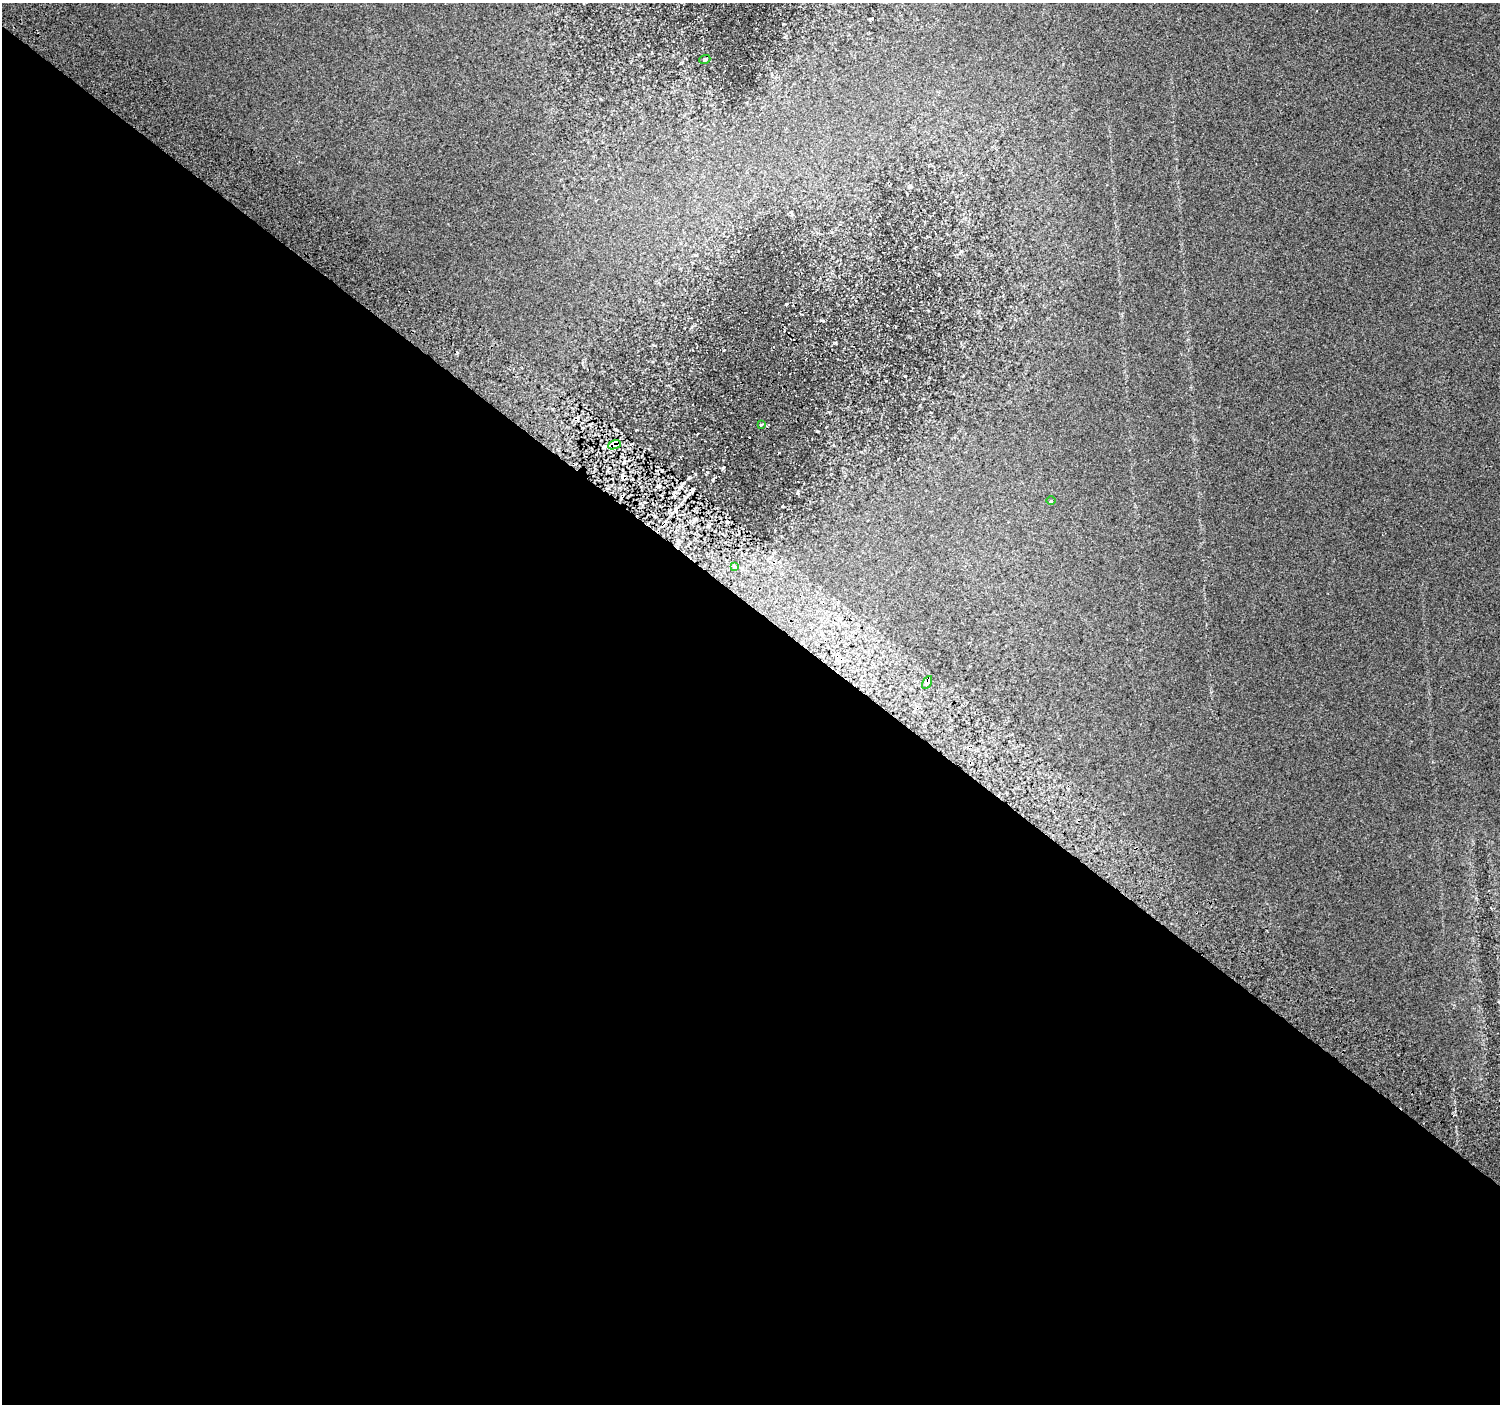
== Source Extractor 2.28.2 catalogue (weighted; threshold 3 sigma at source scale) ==
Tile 14 of 4 x 4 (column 2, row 4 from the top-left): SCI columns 1538-3035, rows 221-1622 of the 6078 x 6115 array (HDU 1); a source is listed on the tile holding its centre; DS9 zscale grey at full resolution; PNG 1502 x 1406 px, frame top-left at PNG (2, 3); each listed source drawn as its Kron ellipse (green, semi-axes under 4 px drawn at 4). Shown black and unused: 57% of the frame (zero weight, under 2 of 3 exposures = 3% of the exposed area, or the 3 px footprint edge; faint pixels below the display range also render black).
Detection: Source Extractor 2.28.2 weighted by HDU 2 'WHT'; one run over the whole footprint, this tile lists its part. Background 0.022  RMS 0.007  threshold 0.0316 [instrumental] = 3 sigma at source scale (4.5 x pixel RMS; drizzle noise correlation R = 1.50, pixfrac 1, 0.0396/0.0396 arcsec/px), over >= 5 px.
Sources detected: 12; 6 cosmic-ray / hot-pixel residue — neither listed nor drawn; the other 6 listed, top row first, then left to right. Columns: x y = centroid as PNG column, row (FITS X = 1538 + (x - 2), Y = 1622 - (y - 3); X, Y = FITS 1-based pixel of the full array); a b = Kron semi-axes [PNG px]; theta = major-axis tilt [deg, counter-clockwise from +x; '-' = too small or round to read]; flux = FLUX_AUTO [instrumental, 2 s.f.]
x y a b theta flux
705 59 5 3 - 0.74
761 425 4 2 - 0.75
614 445 7 4 18 14
1051 501 4 3 - 0.8
734 566 3 3 - 4.5
927 682 7 4 61 4.4
Overlapping masked pixels (flux is a lower limit): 2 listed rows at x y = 614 445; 927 682